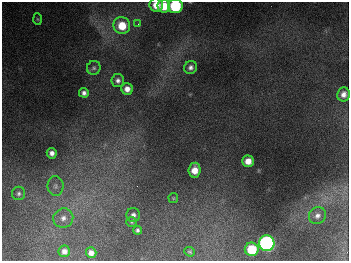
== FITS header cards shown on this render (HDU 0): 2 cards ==
NAXIS1  =                  347
NAXIS2  =                  259

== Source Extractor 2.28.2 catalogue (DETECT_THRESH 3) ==
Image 347 x 259 px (HDU 0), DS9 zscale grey, 1 PNG px = 1 image px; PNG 351 x 263 px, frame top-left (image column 1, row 259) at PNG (2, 2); each listed source drawn as its Kron ellipse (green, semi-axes under 4 px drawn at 4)
Background 676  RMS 51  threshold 153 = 3 sigma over >= 5 px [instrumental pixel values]
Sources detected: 28; all 28 listed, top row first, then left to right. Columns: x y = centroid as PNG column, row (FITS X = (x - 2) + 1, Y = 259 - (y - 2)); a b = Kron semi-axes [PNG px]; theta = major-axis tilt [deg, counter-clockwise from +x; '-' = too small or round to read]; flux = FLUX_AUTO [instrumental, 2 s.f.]
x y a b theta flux
156 5 7 6 - 4.4e+04
164 6 6 6 - 6.4e+04
175 6 7 7 - 2.6e+05
37 19 6 4 -87 4.1e+03
138 24 4 4 - 4.7e+03
122 26 8 8 - 8.4e+04
191 67 7 6 - 1.3e+04
94 68 7 6 - 8.2e+03
118 80 6 6 - 1.2e+04
127 89 6 5 - 2.2e+04
84 93 5 4 - 1.2e+04
343 94 7 6 - 2.0e+04
52 153 5 5 - 1.5e+04
248 161 6 5 - 3.5e+04
195 170 7 6 - 4.1e+04
56 186 10 8 -89 1.5e+04
19 193 7 6 - 9.4e+03
173 198 5 4 - 3.9e+03
133 215 7 7 - 1.3e+04
317 216 9 8 - 1.7e+04
63 218 10 9 - 2.3e+04
131 222 5 5 - 5.1e+03
138 230 4 4 - 8.2e+03
267 243 8 7 - 1.1e+06
252 249 7 6 - 1.2e+05
64 251 6 6 - 1.8e+04
190 252 5 4 - 5.1e+03
91 253 5 5 - 2.0e+04
At the frame edge (FLAGS 8, measured only in part): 2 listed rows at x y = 156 5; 175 6